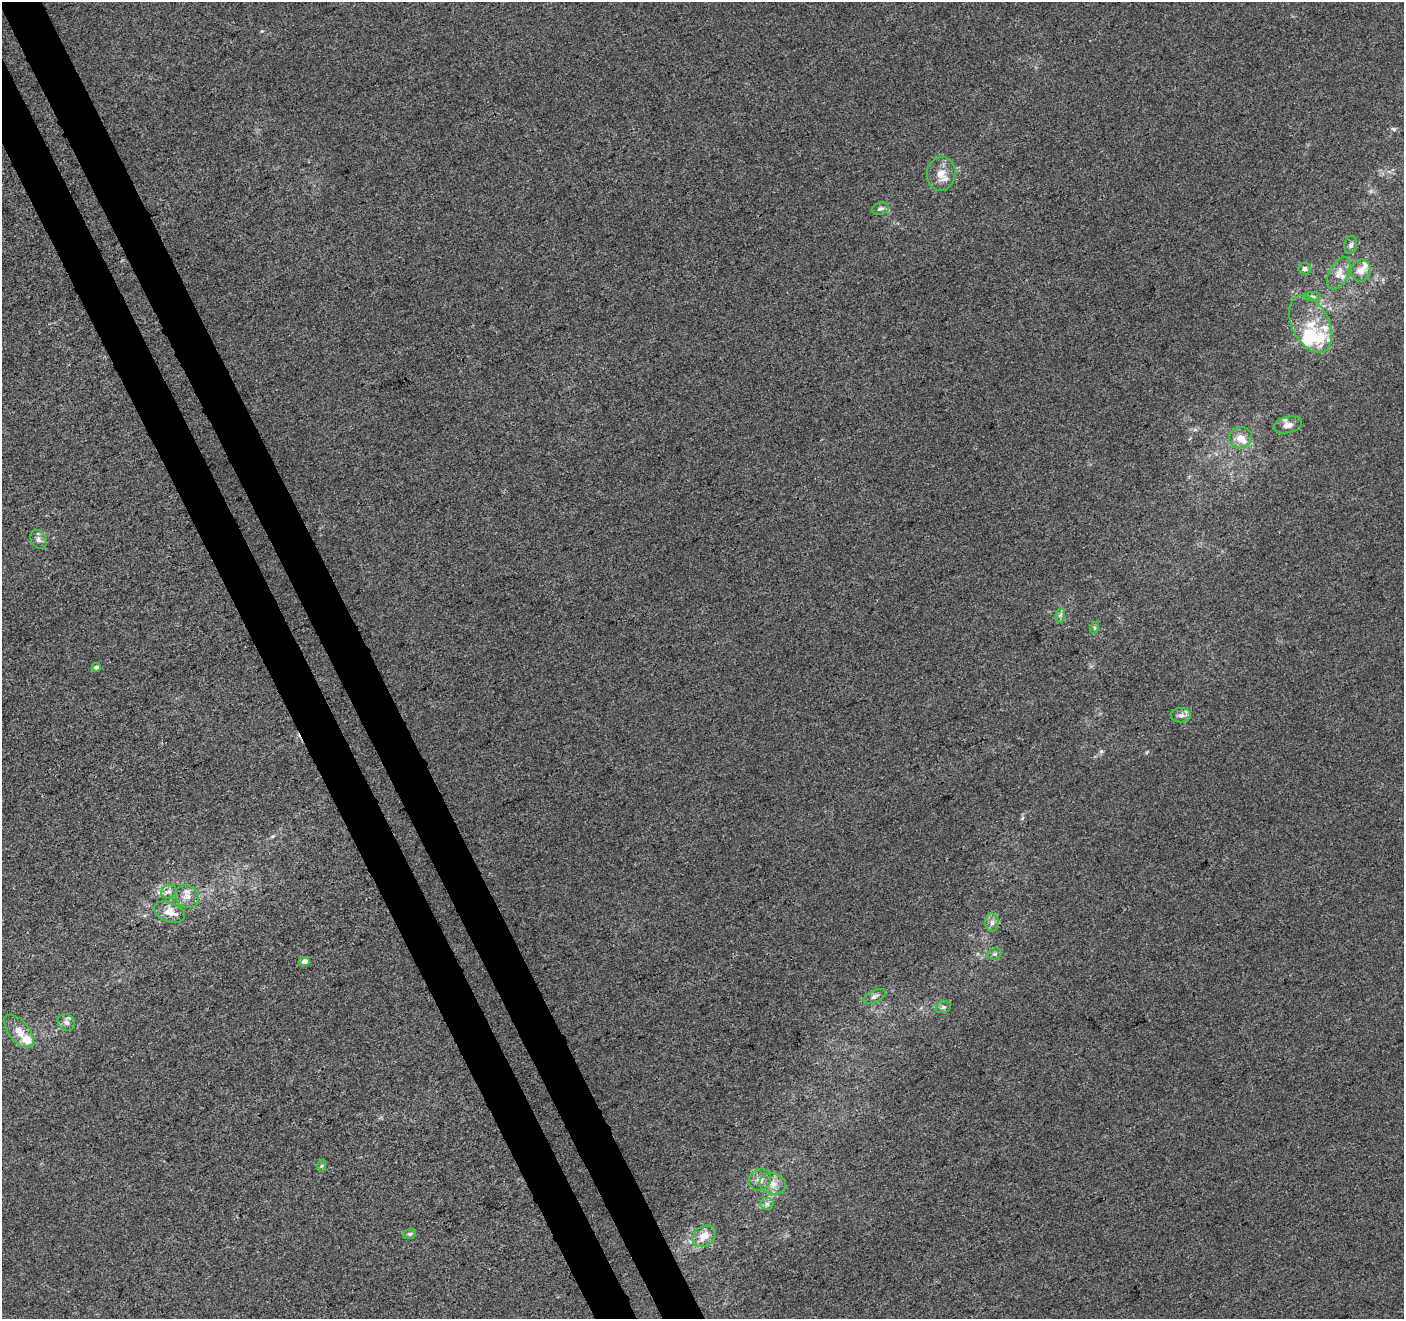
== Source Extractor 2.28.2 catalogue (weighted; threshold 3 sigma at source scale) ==
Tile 11 of 4 x 4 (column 3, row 3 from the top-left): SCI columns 2861-4262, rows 1488-2804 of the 5718 x 5551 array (HDU 1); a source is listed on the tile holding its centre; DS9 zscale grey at full resolution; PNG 1406 x 1321 px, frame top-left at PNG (2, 2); each listed source drawn as its Kron ellipse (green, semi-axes under 4 px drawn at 4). Shown black and unused: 6% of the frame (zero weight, under 3 of 4 exposures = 5% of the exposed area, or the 3 px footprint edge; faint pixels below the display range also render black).
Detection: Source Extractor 2.28.2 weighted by HDU 2 'WHT'; one run over the whole footprint, this tile lists its part. Background -5.36e-04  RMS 0.0047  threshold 0.021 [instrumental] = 3 sigma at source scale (4.5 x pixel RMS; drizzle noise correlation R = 1.50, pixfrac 1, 0.0396/0.0396 arcsec/px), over >= 5 px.
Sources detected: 39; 1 inside a brighter object's white glare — neither listed nor drawn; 7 inside a brighter listed object's ellipse — not listed separately; the other 31 listed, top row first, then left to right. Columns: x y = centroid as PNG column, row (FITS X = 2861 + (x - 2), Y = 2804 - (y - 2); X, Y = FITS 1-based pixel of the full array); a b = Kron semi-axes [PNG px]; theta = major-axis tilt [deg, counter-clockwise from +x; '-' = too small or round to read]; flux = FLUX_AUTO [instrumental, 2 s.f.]
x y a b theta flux
941 174 17 14 82 6.1
880 209 9 6 18 1.5
1351 245 9 6 79 1.3
1305 269 6 5 - 1.1
1361 271 11 10 - 3.6
1339 273 17 9 63 4.5
1312 297 9 4 0 0.98
1311 324 31 18 -64 15
1288 425 14 8 14 2.8
1241 438 12 10 18 4.4
38 539 10 7 -58 1.9
1061 615 7 4 88 1.1
1094 628 6 4 72 0.59
96 667 5 4 - 1.7
1181 715 10 7 -1 2.2
169 892 8 6 23 1.6
187 896 12 11 - 3.7
169 912 16 9 -21 5.4
992 923 9 7 -88 2
995 954 7 5 19 1.1
304 961 5 4 - 3.5
875 996 12 5 27 1.6
943 1007 8 5 20 1.1
66 1022 9 7 -39 2.1
19 1031 20 10 -52 5.8
321 1166 6 4 71 0.69
760 1180 12 10 46 3.3
773 1184 13 10 -15 4.1
767 1204 6 6 - 1.3
410 1234 6 5 - 0.89
704 1236 12 9 36 5.5
Unlisted compact peaks at least as high as the median listed source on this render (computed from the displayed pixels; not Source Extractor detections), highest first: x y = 1394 129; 1101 751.